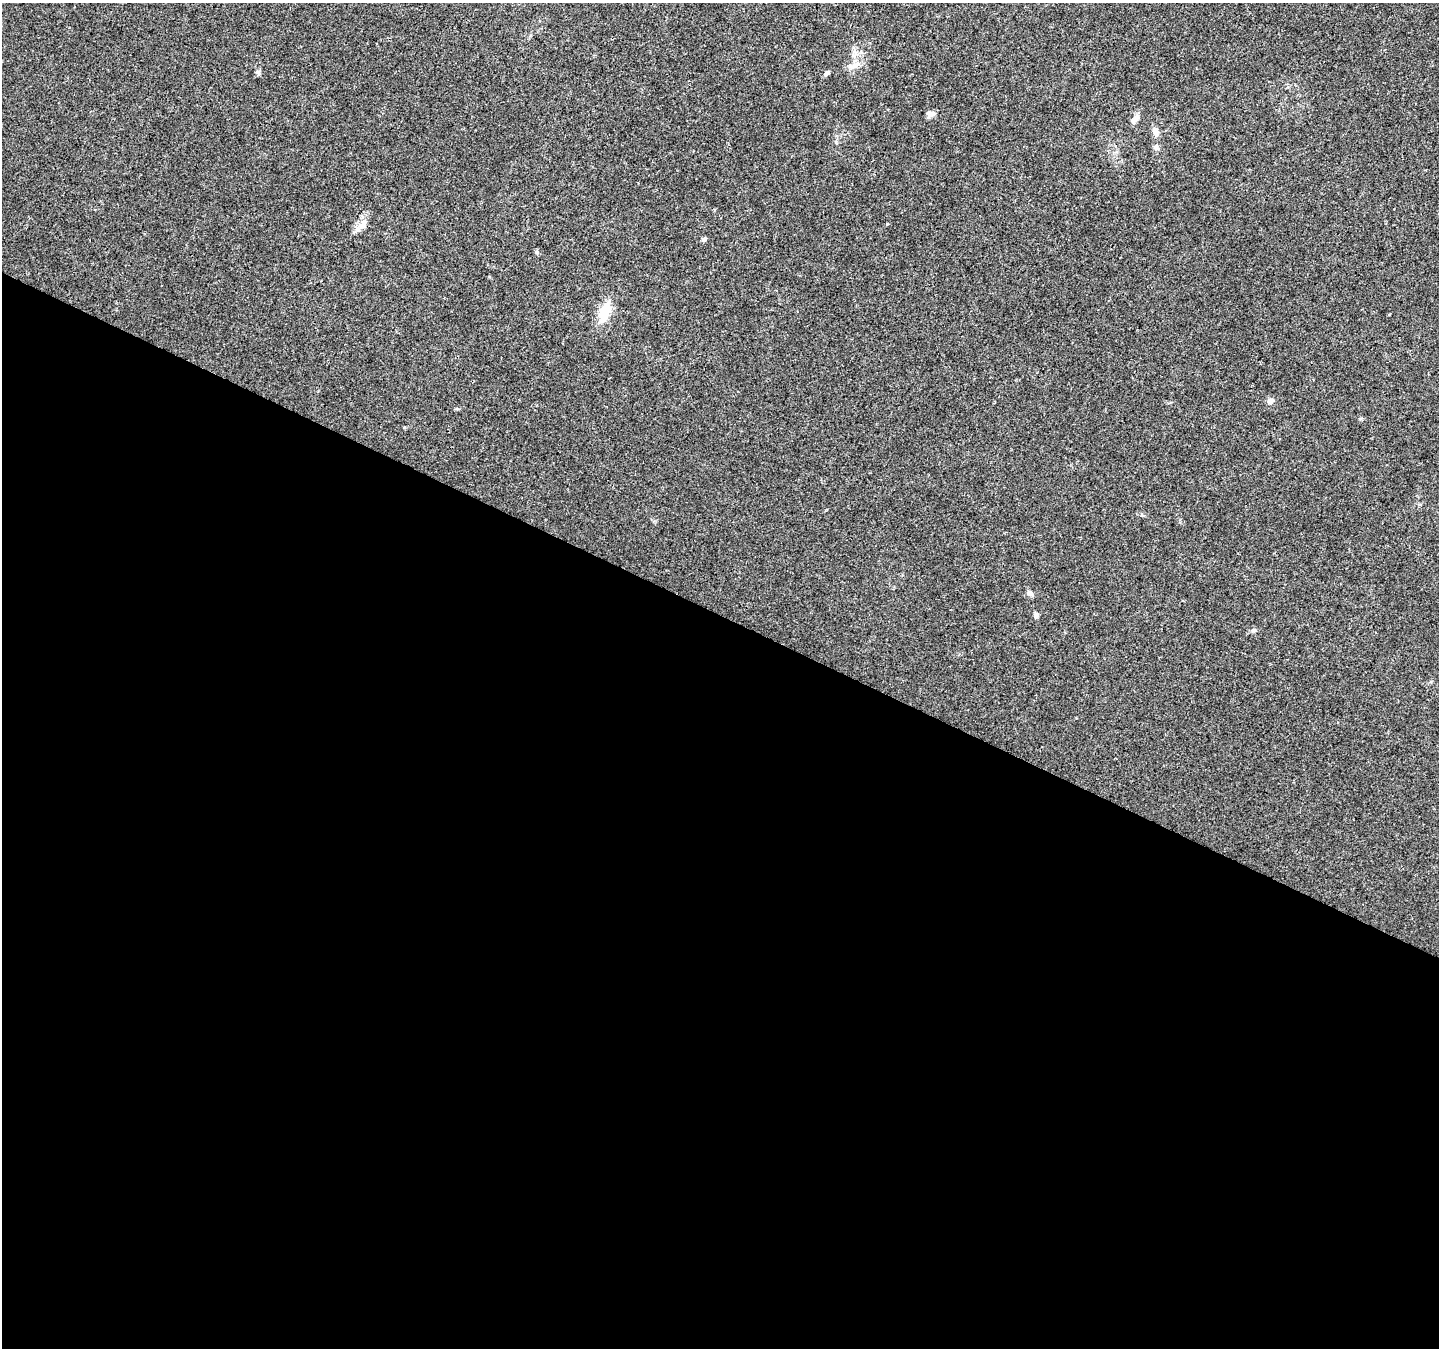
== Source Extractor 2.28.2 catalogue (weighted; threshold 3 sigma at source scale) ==
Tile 14 of 4 x 4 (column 2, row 4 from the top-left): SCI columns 1445-2881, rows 268-1613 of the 5754 x 5853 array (HDU 1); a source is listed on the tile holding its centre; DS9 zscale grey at full resolution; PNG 1441 x 1350 px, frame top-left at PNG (2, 3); no overlay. Shown black and unused: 54% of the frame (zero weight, under 3 of 4 exposures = <1% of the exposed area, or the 3 px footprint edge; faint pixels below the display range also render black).
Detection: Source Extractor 2.28.2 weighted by HDU 2 'WHT'; one run over the whole footprint, this tile lists its part. Background 0.0217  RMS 0.0038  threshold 0.0172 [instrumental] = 3 sigma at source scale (4.5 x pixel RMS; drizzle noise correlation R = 1.50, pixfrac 1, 0.0396/0.0396 arcsec/px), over >= 5 px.
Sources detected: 14; all 14 listed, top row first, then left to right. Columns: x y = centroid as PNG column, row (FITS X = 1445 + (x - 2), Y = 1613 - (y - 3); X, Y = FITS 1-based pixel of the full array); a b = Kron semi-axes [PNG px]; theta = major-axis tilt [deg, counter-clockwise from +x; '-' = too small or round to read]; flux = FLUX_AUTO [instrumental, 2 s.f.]
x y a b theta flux
854 65 10 6 29 1.9
258 72 7 6 - 0.82
827 73 9 5 37 0.9
930 114 12 7 0 1.7
1135 119 15 6 52 1.9
1155 131 11 7 -76 1.9
1156 148 9 7 -83 1.2
360 226 11 6 71 2.2
703 240 6 6 - 0.75
605 312 27 13 73 8.9
1270 401 5 5 - 2.8
1030 593 9 6 -34 1.2
1036 615 7 6 - 0.93
1254 630 7 5 3 0.88
Unlisted compact peaks at least as high as the median listed source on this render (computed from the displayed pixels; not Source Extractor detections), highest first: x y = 887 224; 536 252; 404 427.